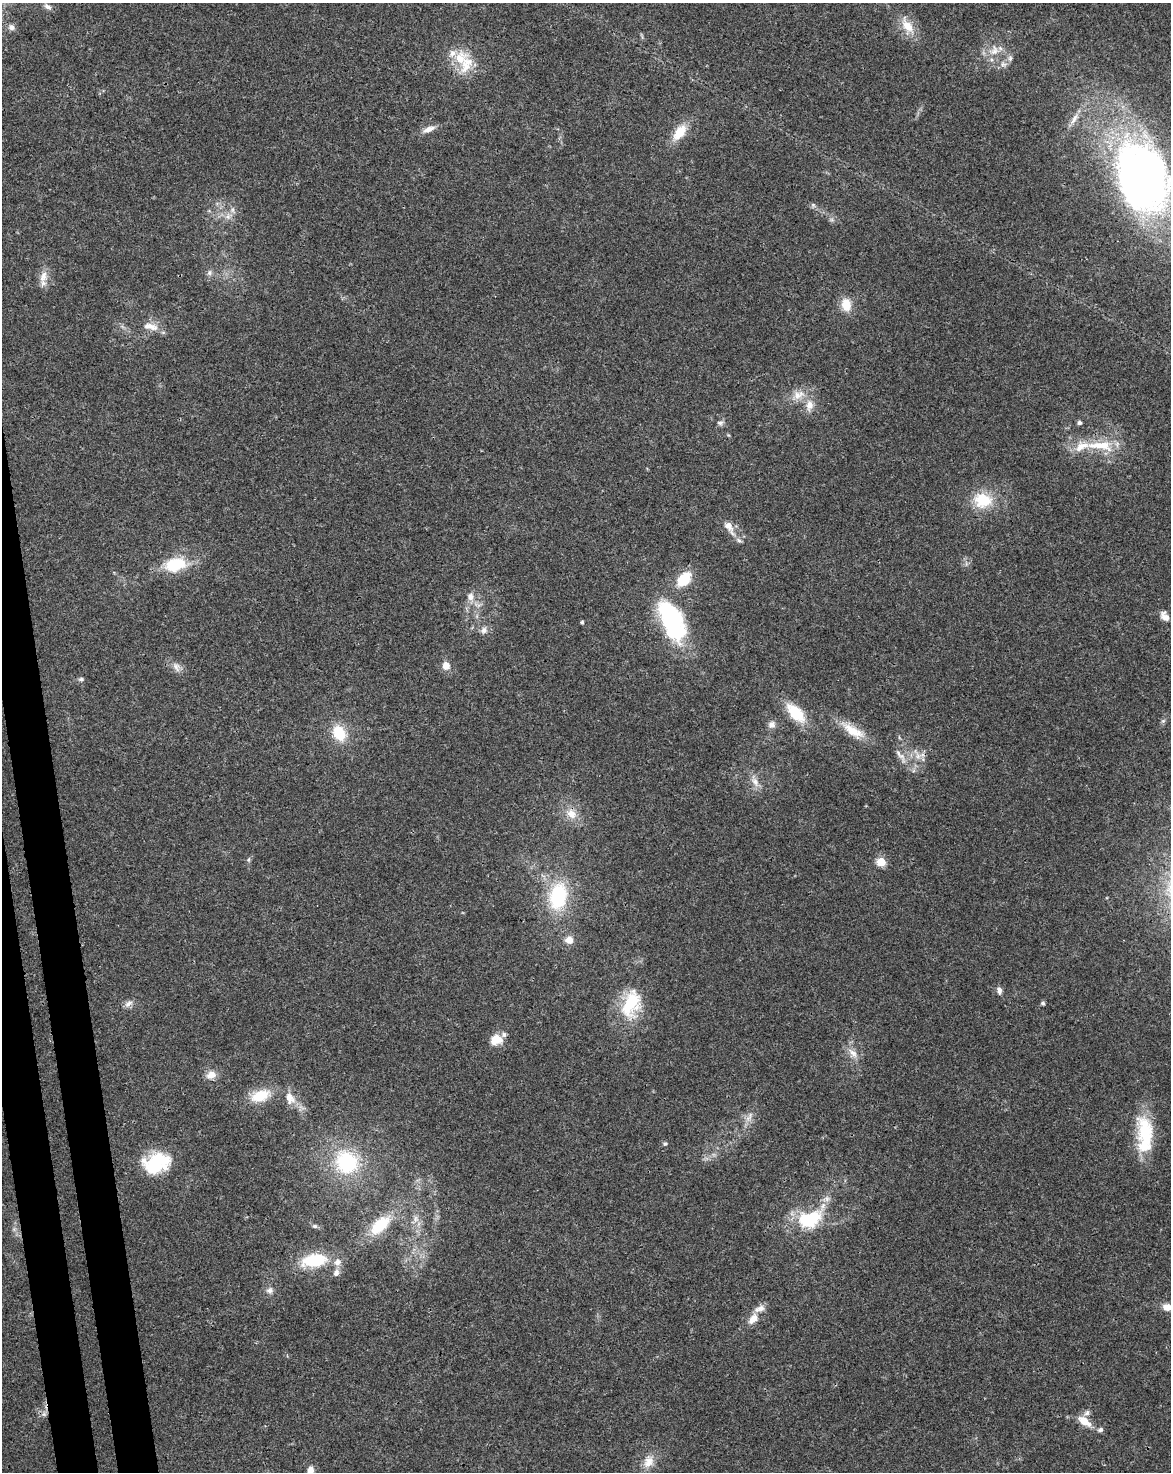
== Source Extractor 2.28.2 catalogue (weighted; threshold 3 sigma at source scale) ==
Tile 7 of 4 x 3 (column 3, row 2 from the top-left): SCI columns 2396-3564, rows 1538-3007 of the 4791 x 4502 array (HDU 1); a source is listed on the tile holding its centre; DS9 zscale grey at full resolution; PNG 1173 x 1474 px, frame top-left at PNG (2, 3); no overlay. Shown black and unused: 3% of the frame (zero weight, under 3 of 4 exposures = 5% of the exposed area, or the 3 px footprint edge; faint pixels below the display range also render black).
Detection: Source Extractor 2.28.2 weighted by HDU 2 'WHT'; one run over the whole footprint, this tile lists its part. Background 0.0306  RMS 0.0036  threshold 0.0162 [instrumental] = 3 sigma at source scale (4.5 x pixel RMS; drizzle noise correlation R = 1.50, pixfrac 1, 0.0396/0.0396 arcsec/px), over >= 5 px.
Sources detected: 88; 4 inside a brighter object's white glare — not listed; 7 inside a brighter listed object's ellipse — not listed separately; the other 77 listed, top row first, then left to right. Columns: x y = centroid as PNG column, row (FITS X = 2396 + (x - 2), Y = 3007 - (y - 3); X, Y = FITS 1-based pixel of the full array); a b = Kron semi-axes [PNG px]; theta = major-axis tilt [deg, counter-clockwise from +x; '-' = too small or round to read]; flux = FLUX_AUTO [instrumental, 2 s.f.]
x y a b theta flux
47 7 10 6 -28 1.4
907 26 23 12 -58 6.6
11 27 9 7 -24 1.6
994 50 17 11 74 4.2
452 53 12 9 67 2.6
1010 58 8 6 90 1.1
1003 64 9 6 -17 1.3
466 65 33 15 78 9.2
1074 119 21 6 55 3.2
429 129 18 7 21 2.7
679 132 21 11 53 7.7
1139 178 80 53 -71 210
813 205 7 4 -1 0.67
228 216 10 7 65 2.1
209 273 8 6 89 1.1
43 276 18 10 74 3.8
846 305 16 11 -79 5.9
150 326 24 9 -11 4.1
798 395 19 12 27 5.1
809 405 16 10 83 3.9
720 423 9 6 0 1
1079 423 5 5 - 0.97
1100 446 44 13 -4 14
983 500 23 19 -8 12
729 527 22 9 -59 4.1
175 565 27 16 12 15
684 580 16 10 50 12
470 597 12 10 -79 2.8
1165 616 14 9 -52 2.5
670 620 30 25 6 25
582 622 4 4 - 0.53
484 630 9 8 - 1.8
446 666 9 8 - 3.3
176 667 14 8 -69 2.2
81 679 8 5 9 0.74
796 713 23 12 -46 12
1163 721 7 5 44 0.72
772 725 9 8 - 1.9
853 731 35 12 -33 8
339 733 19 14 -61 10
917 755 21 7 -65 3.1
901 756 21 7 -64 3.3
755 782 16 8 -57 3
571 814 14 11 -37 4.8
249 860 8 4 82 0.63
881 862 5 5 - 16
558 896 28 18 78 27
569 940 8 8 - 3.4
999 990 9 6 -79 1.5
1043 1003 6 5 - 0.62
128 1004 13 7 30 1.8
631 1004 38 22 73 18
496 1040 14 12 22 6.1
853 1053 18 9 -47 3.4
211 1075 12 10 25 3.3
260 1096 24 13 18 10
290 1098 19 12 -60 4.9
749 1117 17 6 56 2.3
1145 1132 42 20 -79 20
665 1144 6 5 - 0.56
347 1162 29 27 -50 26
156 1163 30 21 16 21
415 1219 9 7 89 1.8
810 1220 45 21 41 20
380 1225 28 14 42 14
315 1226 7 5 -5 0.86
314 1260 32 16 8 18
336 1273 9 7 71 1.9
270 1290 9 8 - 1.7
1167 1307 13 9 -16 3.4
753 1319 13 8 50 3.7
1087 1413 9 6 45 1.1
44 1414 7 6 - 1.2
1084 1421 16 8 -36 5.4
1100 1430 7 6 - 0.94
648 1462 17 14 71 4.8
310 1471 11 7 -87 2.8
Overlapping masked pixels (flux is a lower limit): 1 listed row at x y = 1139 178
Isophote crosses this tile's border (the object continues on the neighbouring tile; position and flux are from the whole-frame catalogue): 3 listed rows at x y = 1139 178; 1167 1307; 310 1471